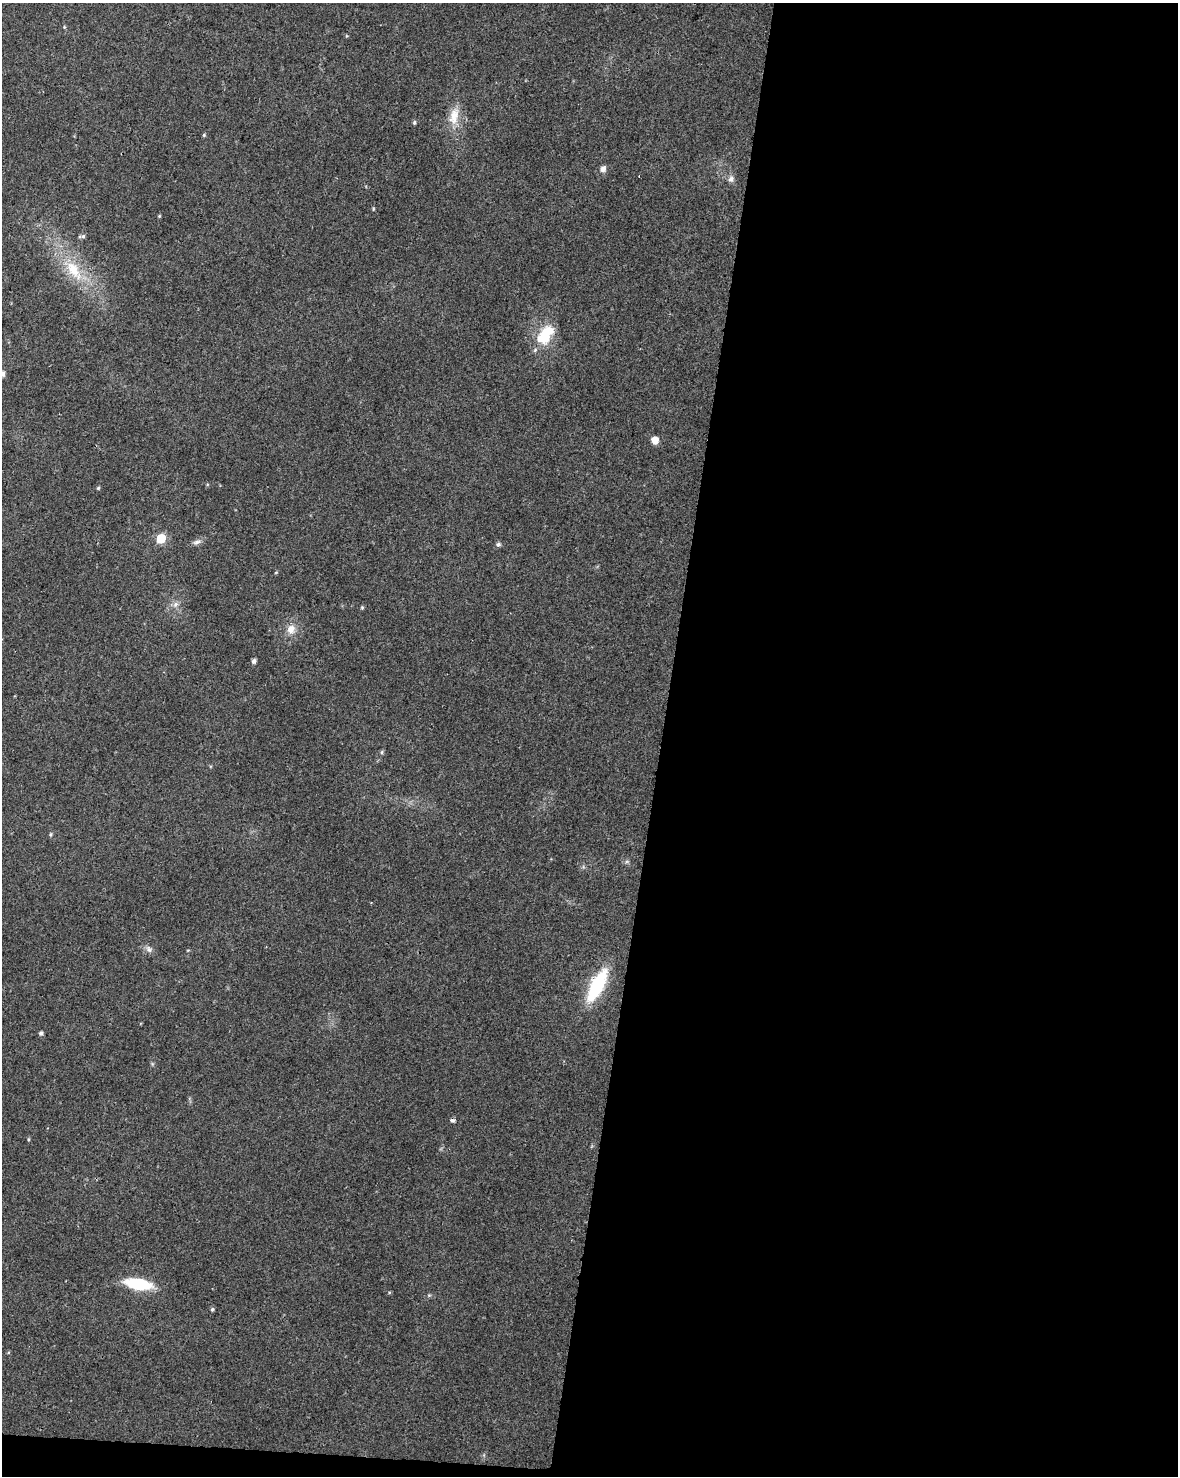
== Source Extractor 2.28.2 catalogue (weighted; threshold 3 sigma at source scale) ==
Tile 12 of 4 x 3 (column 4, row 3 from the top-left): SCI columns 3539-4714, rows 287-1760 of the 4715 x 4936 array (HDU 1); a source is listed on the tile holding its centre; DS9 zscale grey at full resolution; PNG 1180 x 1478 px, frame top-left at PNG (2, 3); no overlay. Shown black and unused: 45% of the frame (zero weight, under 2 of 3 exposures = <1% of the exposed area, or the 3 px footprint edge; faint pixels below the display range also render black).
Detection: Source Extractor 2.28.2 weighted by HDU 2 'WHT'; one run over the whole footprint, this tile lists its part. Background 0.0562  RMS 0.0069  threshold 0.0308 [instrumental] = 3 sigma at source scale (4.5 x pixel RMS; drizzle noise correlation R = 1.50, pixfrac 1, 0.0396/0.0396 arcsec/px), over >= 5 px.
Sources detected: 32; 1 inside a brighter listed object's ellipse — not listed separately; the other 31 listed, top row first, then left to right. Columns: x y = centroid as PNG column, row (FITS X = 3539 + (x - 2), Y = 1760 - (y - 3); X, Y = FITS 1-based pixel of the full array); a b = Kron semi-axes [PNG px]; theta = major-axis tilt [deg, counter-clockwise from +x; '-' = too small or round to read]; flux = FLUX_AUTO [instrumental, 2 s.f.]
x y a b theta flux
454 116 27 12 79 12
414 122 5 5 - 1.2
204 135 5 4 - 0.79
603 169 7 6 - 3.5
731 179 9 8 - 2.8
373 209 5 3 - 0.63
159 216 4 3 - 0.63
83 236 7 6 - 1.6
73 270 35 16 -54 28
544 336 27 18 69 22
2 374 6 5 - 2.7
655 440 7 6 - 6.8
98 488 5 4 - 0.81
161 538 6 6 - 25
197 542 13 6 18 2.7
498 544 6 6 - 1.6
276 572 5 3 - 0.59
175 604 9 6 42 2.8
362 607 5 4 - 0.82
291 629 12 10 66 6.7
254 661 5 4 - 2.1
382 752 6 4 89 0.92
50 835 6 4 83 0.94
149 949 11 7 -46 2.8
597 985 31 11 62 53
41 1033 4 4 - 1.7
452 1120 6 4 -10 1.5
28 1139 5 3 - 0.74
138 1284 21 9 -10 44
429 1295 5 4 - 0.84
212 1309 6 4 68 1.1
Isophote crosses this tile's border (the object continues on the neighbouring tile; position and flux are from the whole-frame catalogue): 1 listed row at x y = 2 374